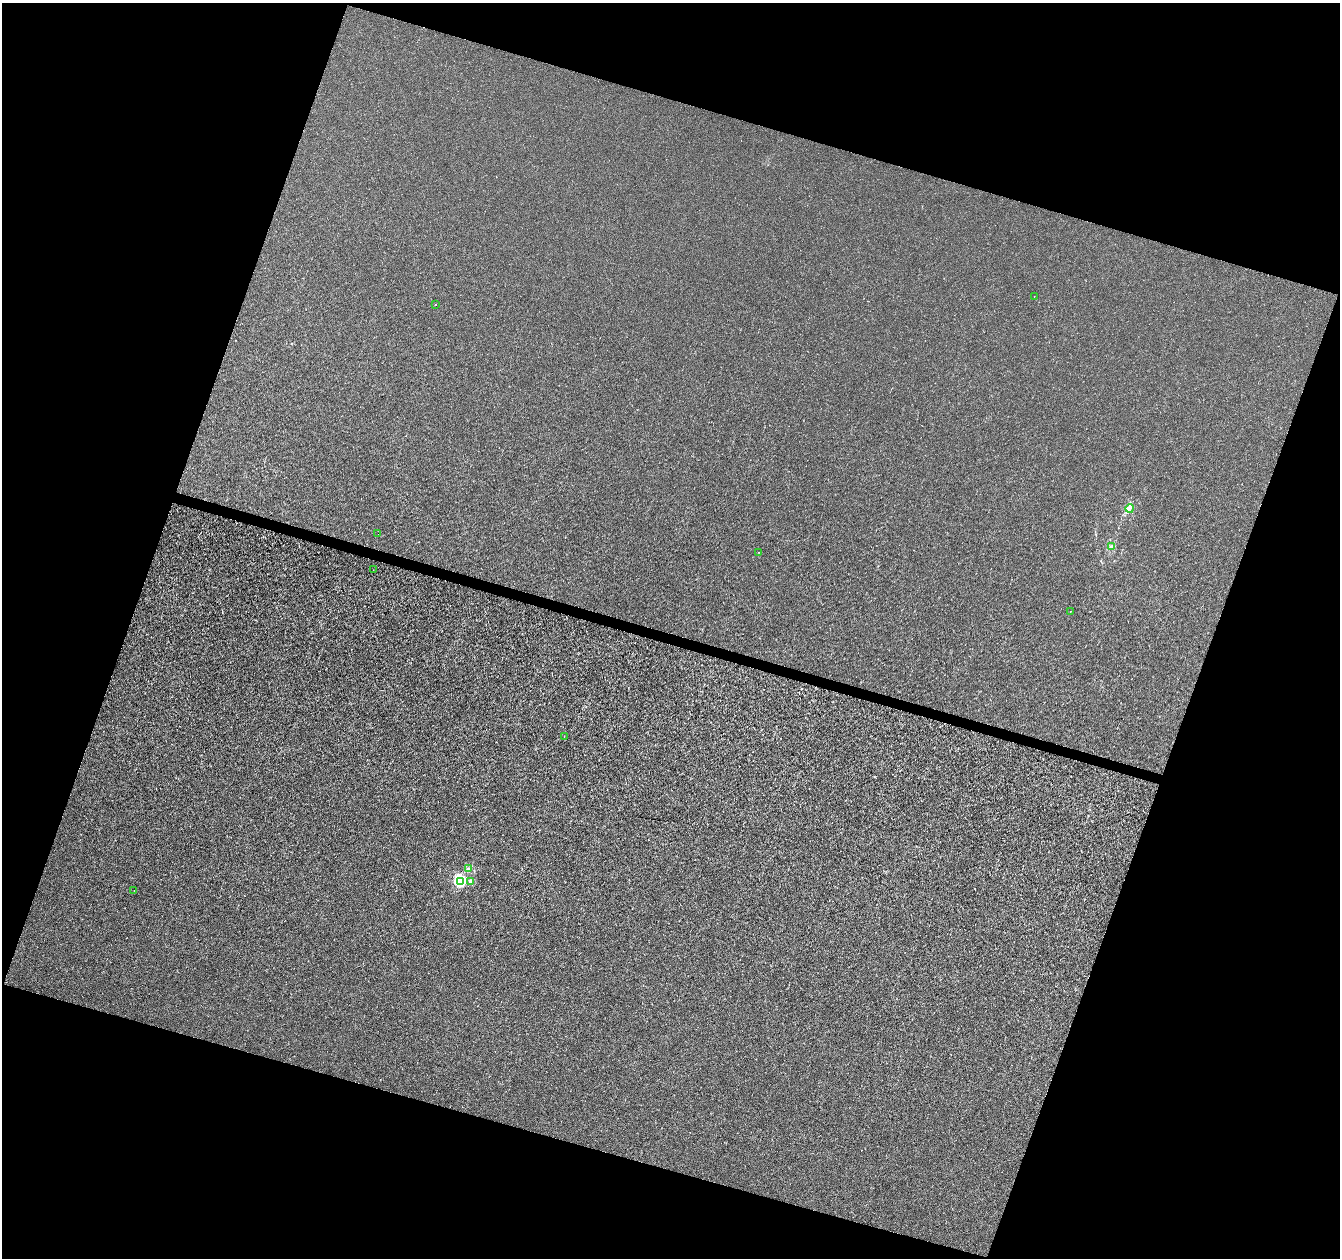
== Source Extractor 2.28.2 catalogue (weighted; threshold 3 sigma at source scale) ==
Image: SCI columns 8-5357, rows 279-5300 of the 5357 x 5516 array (HDU 1 of 3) = the unmasked area's bounding box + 8 px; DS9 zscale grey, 4 x 4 block average (1 PNG px = mean of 4 x 4 image px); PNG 1342 x 1260 px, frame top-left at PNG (2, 3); each listed source drawn as its Kron ellipse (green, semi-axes under 4 px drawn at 4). Shown black and unused: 38% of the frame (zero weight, under 3 of 4 exposures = <1% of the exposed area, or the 3 px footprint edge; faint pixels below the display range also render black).
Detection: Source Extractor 2.28.2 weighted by HDU 2 'WHT'. Background -7.03e-06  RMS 0.0017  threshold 0.00753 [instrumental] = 3 sigma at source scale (4.5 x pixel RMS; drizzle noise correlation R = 1.50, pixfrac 1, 0.0396/0.0396 arcsec/px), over >= 5 px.
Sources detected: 17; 1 inside a brighter object's white glare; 3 cosmic-ray / hot-pixel residue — neither listed nor drawn; the other 13 listed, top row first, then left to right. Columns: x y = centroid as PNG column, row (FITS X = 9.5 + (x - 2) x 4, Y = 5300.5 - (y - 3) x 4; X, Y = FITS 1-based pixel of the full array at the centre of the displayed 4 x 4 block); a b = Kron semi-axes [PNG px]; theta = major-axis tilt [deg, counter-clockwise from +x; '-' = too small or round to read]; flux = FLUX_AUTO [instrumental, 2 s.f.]
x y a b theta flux
1034 296 2 2 - 0.37
435 305 2 2 - 2
1130 508 4 3 - 3.4
378 534 2 2 - 0.37
1112 547 3 3 - 2
759 552 2 2 - 0.22
373 570 2 2 - 0.14
1070 611 2 2 - 0.56
564 736 2 2 - 0.19
469 869 2 2 - 11
471 881 2 2 - 8.7
460 882 3 2 - 42
134 890 2 2 - 0.24
Diffuse or blended objects may show on this block-average render without a row.